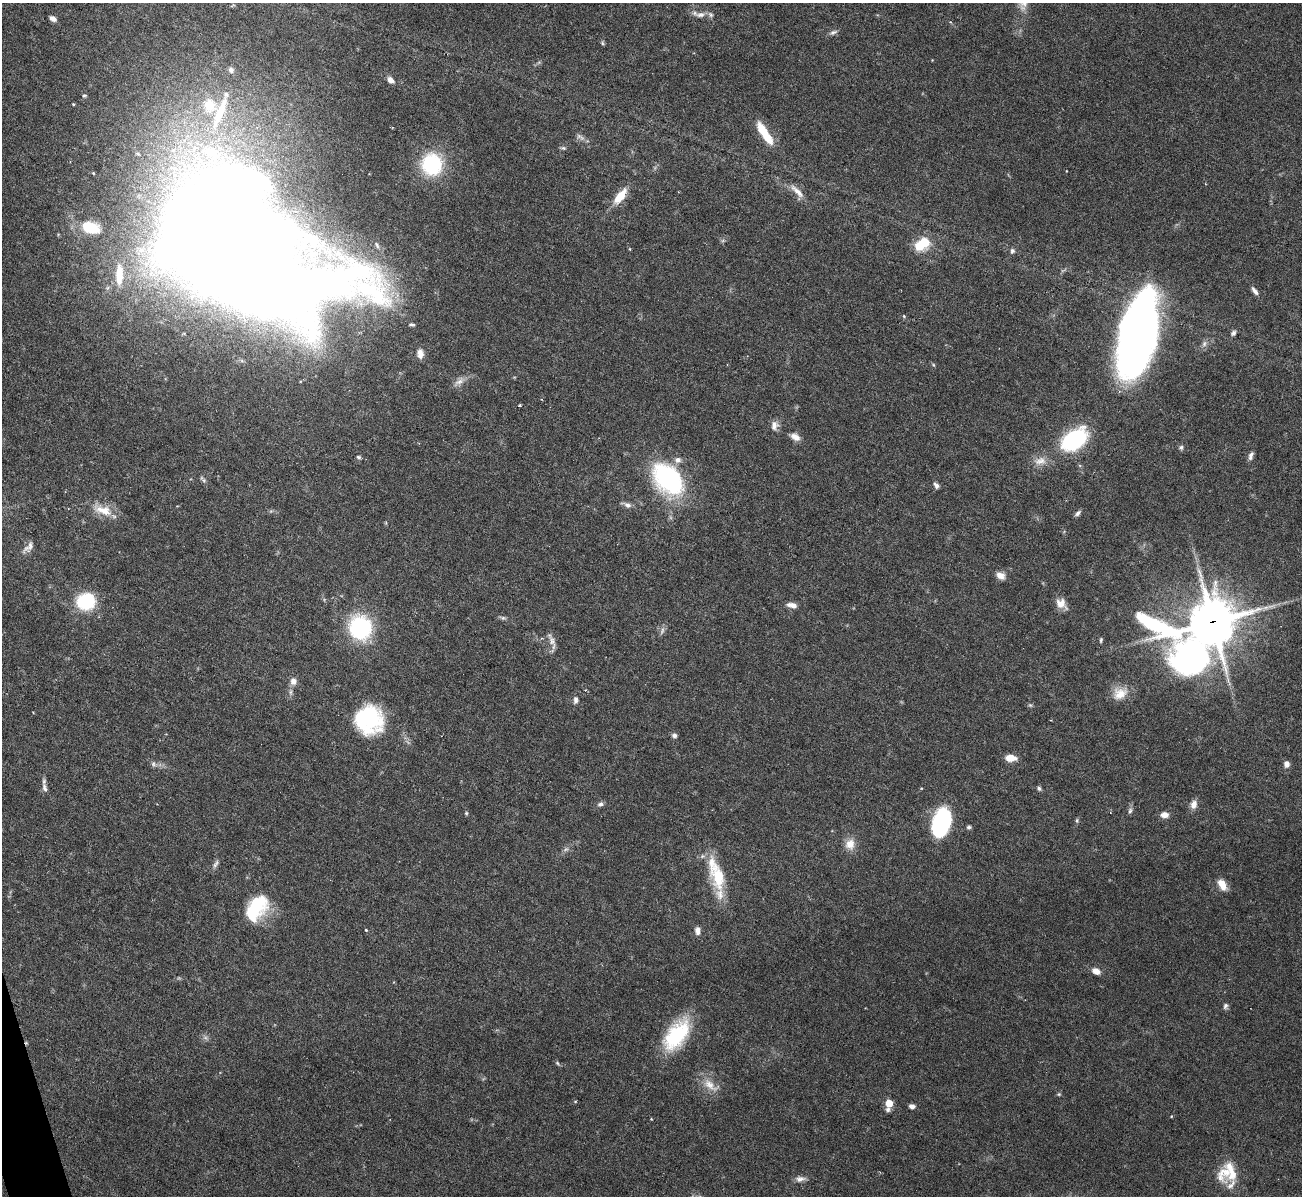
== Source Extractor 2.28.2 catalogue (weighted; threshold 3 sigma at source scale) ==
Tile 7 of 4 x 4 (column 3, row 2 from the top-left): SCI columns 2599-3898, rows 2531-3724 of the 5198 x 5182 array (HDU 1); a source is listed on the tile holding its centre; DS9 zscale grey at full resolution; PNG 1304 x 1198 px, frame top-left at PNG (2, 3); no overlay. Shown black and unused: <1% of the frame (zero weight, under 3 of 6 exposures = <1% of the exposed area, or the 3 px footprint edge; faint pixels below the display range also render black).
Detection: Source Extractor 2.28.2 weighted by HDU 2 'WHT'; one run over the whole footprint, this tile lists its part. Background 0.0886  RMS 0.0033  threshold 0.0136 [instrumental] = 3 sigma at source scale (4.09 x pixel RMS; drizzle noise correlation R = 1.36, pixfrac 0.8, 0.05/0.05 arcsec/px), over >= 5 px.
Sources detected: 118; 4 too faint to see at this stretch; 4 inside a brighter object's white glare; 1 cosmic-ray / hot-pixel residue — not listed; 10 inside a brighter listed object's ellipse — not listed separately; the other 99 listed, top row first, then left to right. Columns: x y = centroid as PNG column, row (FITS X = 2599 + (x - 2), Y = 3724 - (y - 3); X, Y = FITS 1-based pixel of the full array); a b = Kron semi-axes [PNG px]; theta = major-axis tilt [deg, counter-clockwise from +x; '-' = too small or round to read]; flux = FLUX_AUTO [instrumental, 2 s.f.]
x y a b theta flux
701 15 15 8 6 2.1
53 19 7 5 -30 1.5
833 32 12 6 19 1.1
602 43 6 4 -88 0.45
932 60 3 3 - 0.19
539 62 6 4 19 0.48
390 80 8 6 -46 1.8
84 96 5 5 - 0.49
73 104 3 3 - 0.27
220 113 67 13 69 17
762 129 19 9 -60 7
563 148 7 5 -1 0.59
432 164 22 20 -80 25
797 191 25 7 -44 3.1
620 196 18 8 52 6.9
90 227 21 13 -16 11
219 233 64 53 19 1200
922 244 21 14 34 8.2
377 245 10 5 -65 0.92
630 249 5 3 - 0.28
1012 251 7 6 - 0.79
119 275 28 10 88 7.7
1255 291 12 5 -53 1.4
904 316 5 4 - 0.37
412 325 8 5 -8 0.63
1233 333 8 5 57 0.96
1137 339 71 29 77 210
1204 344 9 7 61 1.2
420 354 12 8 -85 2.3
242 361 7 4 -19 0.6
933 365 6 4 -60 0.38
459 382 19 8 38 2.2
520 405 3 3 - 0.46
774 425 12 9 75 2
795 437 13 8 -29 2.1
1074 439 21 13 37 41
1181 447 6 6 - 0.67
1251 456 11 6 73 1.2
359 457 6 5 - 0.58
1040 461 19 11 7 3.4
668 479 39 26 -49 44
936 485 8 5 -50 1.2
627 505 14 6 -20 1.4
103 510 29 13 -17 6
1078 513 9 5 43 0.89
28 547 19 9 46 2.1
1001 576 11 8 -33 2.2
86 601 14 12 8 26
1061 603 14 10 -44 3.1
792 605 12 6 -11 2
503 618 7 6 - 0.67
1213 622 15 14 - 1100
360 628 15 14 - 48
662 631 12 5 70 1
1101 640 6 4 88 0.48
552 641 15 8 -70 2.1
1191 657 83 47 -36 160
293 681 9 8 - 1.9
291 692 11 4 85 0.94
1120 693 22 15 27 5.2
575 700 10 6 88 1.2
1030 705 7 4 -44 0.47
369 720 30 28 -52 29
674 735 6 5 - 1
1011 758 11 6 -3 4.5
153 764 8 7 - 0.98
1286 764 7 6 - 1.6
44 788 13 7 -74 1.5
1039 788 6 5 - 0.71
600 804 8 6 21 1
1194 804 11 7 73 2.2
1130 810 9 6 86 0.85
1110 812 4 3 - 0.25
466 813 5 4 - 0.41
1164 815 8 6 1 2.3
1077 820 6 4 -72 0.45
941 823 26 15 73 34
969 827 6 5 - 0.59
850 844 13 12 - 3.6
566 849 8 6 27 0.96
215 864 13 6 60 1.1
718 877 34 18 -75 13
1222 884 11 7 -58 4.6
254 908 32 24 62 17
366 930 4 3 - 0.42
697 930 8 6 -84 1.9
1096 971 10 7 -25 2.3
1225 1006 8 6 84 0.84
676 1035 40 21 55 22
557 1063 7 4 -33 0.48
710 1085 25 11 -41 4.4
1059 1094 6 4 -20 0.4
575 1101 5 3 - 0.29
889 1103 7 5 81 8.2
912 1106 7 5 -12 1.1
1171 1116 4 3 - 0.29
651 1119 3 3 - 0.25
1226 1172 32 18 36 8.1
800 1179 14 7 5 1.7
Overlapping masked pixels (flux is a lower limit): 2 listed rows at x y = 1213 622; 1191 657